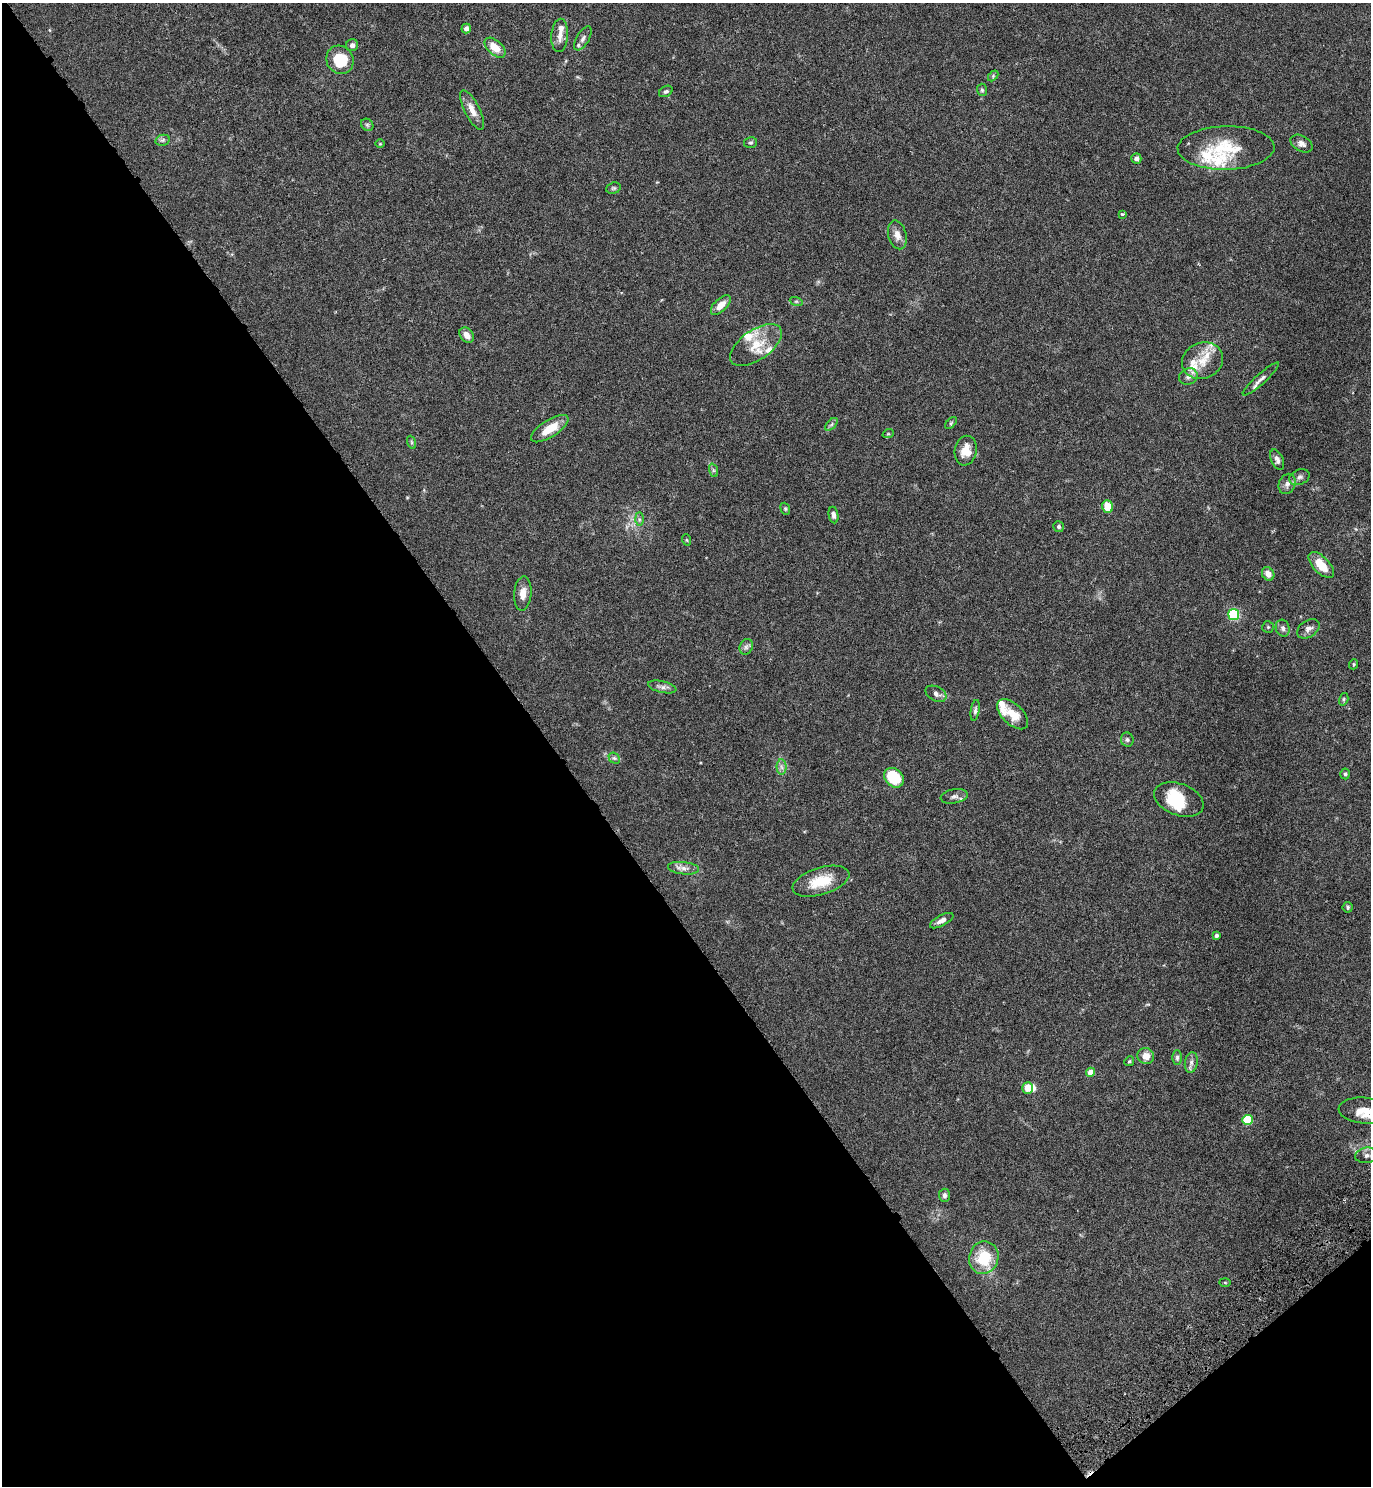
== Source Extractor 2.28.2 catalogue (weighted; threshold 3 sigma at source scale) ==
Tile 14 of 4 x 4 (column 2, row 4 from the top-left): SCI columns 1570-2938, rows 52-1535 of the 6071 x 6081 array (HDU 1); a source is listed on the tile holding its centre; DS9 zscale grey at full resolution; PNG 1373 x 1488 px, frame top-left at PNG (2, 3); each listed source drawn as its Kron ellipse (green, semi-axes under 4 px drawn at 4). Shown black and unused: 42% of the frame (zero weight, under 4 of 7 exposures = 5% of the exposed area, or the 3 px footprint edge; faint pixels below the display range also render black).
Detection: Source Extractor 2.28.2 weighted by HDU 2 'WHT'; one run over the whole footprint, this tile lists its part. Background 0.0247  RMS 0.0024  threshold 0.00964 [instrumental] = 3 sigma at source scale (4.09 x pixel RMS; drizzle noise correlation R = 1.36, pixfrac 0.8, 0.05/0.05 arcsec/px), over >= 5 px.
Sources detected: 95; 1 inside a brighter object's white glare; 1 cosmic-ray / hot-pixel residue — neither listed nor drawn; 12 inside a brighter listed object's ellipse — not listed separately; the other 81 listed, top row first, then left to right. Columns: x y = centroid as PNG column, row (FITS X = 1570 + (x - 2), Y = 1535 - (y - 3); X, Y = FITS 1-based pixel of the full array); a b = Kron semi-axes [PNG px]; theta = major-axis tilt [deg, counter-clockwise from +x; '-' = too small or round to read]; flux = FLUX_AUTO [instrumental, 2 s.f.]
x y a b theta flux
466 29 5 4 - 0.9
560 35 16 8 85 1.7
583 38 13 6 60 0.76
352 45 6 6 - 0.76
495 48 12 7 -42 3.6
340 60 14 13 - 6.6
993 76 6 4 47 0.27
982 90 6 5 - 0.35
666 91 7 5 30 0.44
472 110 22 7 -63 2.2
367 125 7 5 -45 0.4
163 140 7 5 13 0.52
750 143 6 5 - 0.35
380 144 5 3 - 0.17
1301 144 12 7 -30 0.96
1226 148 48 22 1 9.9
1136 158 5 5 - 0.67
613 188 7 5 19 0.38
1122 214 4 3 - 0.31
897 235 15 9 -75 1.7
796 301 6 4 -18 0.36
721 305 12 6 44 2
467 335 8 6 -52 1.4
756 345 29 15 35 5.2
1202 361 21 18 23 4.4
1188 376 9 8 - 0.96
1261 379 24 5 42 1.1
951 423 7 4 46 0.35
831 424 8 4 46 0.41
550 429 21 8 32 4.4
888 434 6 3 18 0.22
411 442 7 4 -71 0.35
966 451 15 11 79 3.1
1277 460 11 6 -67 1
713 470 7 4 -71 0.42
1299 477 11 7 22 0.82
1287 484 10 8 67 0.98
1108 507 6 5 - 3.9
785 509 6 4 -69 0.3
833 515 8 5 -81 0.6
639 519 6 4 -90 0.46
1059 527 5 5 - 0.41
687 540 6 3 -70 0.21
1321 565 16 8 -46 4.5
1268 574 7 5 -54 1.5
523 593 17 8 85 1.8
1234 614 5 5 - 25
1268 627 6 6 - 0.31
1283 628 8 7 - 0.71
1308 629 12 8 33 1.2
746 647 8 6 64 0.66
1353 664 5 4 - 0.29
662 687 14 5 -13 0.89
936 694 11 7 -28 0.96
1344 699 6 4 74 0.32
975 710 10 4 80 0.51
1013 714 19 10 -43 3.3
1127 740 7 6 - 0.47
614 758 6 4 -42 0.43
781 767 7 5 -88 0.68
1345 774 5 4 - 0.35
894 778 11 8 -42 8.6
954 796 13 7 11 0.91
1179 799 25 16 -20 8.2
683 868 16 6 -6 1.2
821 881 29 13 17 6.1
1348 907 5 5 - 0.36
942 921 13 5 28 1.2
1216 935 4 3 - 0.47
1146 1056 8 8 - 2.1
1177 1058 7 5 89 0.5
1129 1061 5 4 - 0.26
1191 1062 10 6 80 0.89
1091 1072 4 4 - 2.7
1027 1088 6 5 - 2.4
1364 1110 25 13 -4 3.9
1248 1120 5 5 - 11
1367 1155 12 7 8 1.2
944 1195 7 5 -87 0.65
984 1258 16 14 72 8
1225 1282 6 4 -2 0.21
Isophote crosses this tile's border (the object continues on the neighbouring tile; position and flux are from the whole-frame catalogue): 2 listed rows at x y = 1364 1110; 1367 1155